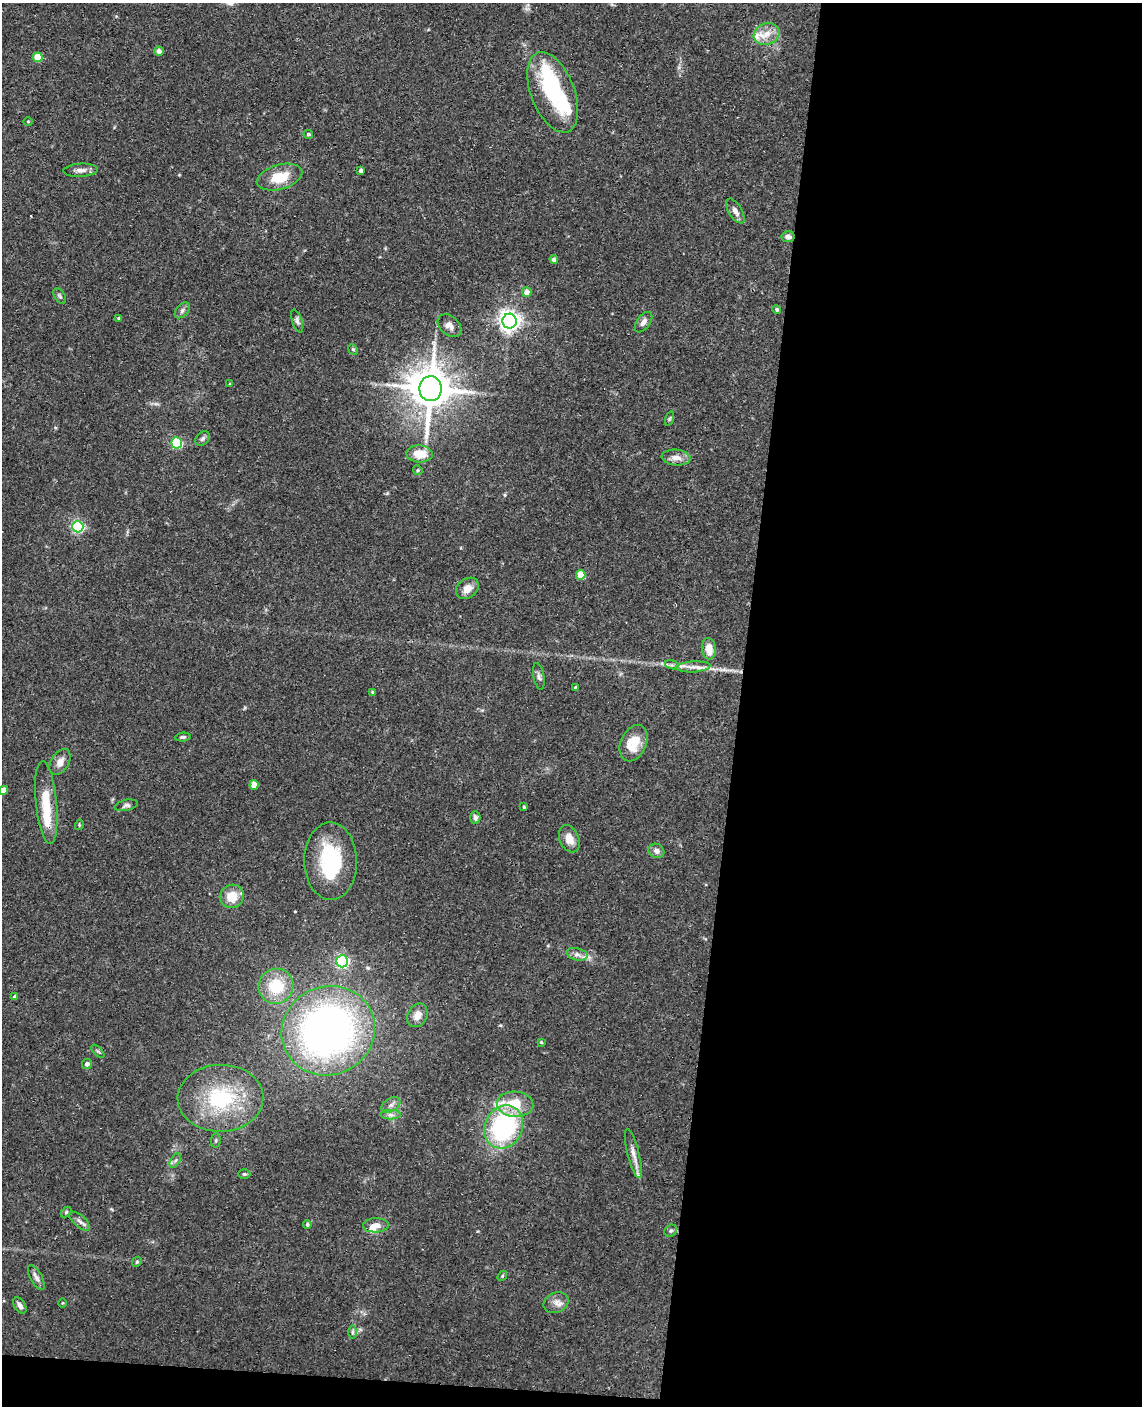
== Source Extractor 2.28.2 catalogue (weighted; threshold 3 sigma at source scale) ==
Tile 12 of 4 x 3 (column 4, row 3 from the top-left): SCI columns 3429-4568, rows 165-1568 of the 4579 x 4650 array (HDU 1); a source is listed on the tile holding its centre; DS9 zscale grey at full resolution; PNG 1144 x 1408 px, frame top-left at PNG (2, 3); each listed source drawn as its Kron ellipse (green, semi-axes under 4 px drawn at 4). Shown black and unused: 37% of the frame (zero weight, under 3 of 4 exposures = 6% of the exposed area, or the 3 px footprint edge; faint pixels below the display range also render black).
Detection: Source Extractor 2.28.2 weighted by HDU 2 'WHT'; one run over the whole footprint, this tile lists its part. Background 0.062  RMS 0.0055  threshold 0.0245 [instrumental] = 3 sigma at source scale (4.5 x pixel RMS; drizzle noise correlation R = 1.50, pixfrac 1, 0.05/0.05 arcsec/px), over >= 5 px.
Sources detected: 91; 2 inside a brighter object's white glare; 1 cosmic-ray / hot-pixel residue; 1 long thin detection or spike segment (spike, bleed or trail) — neither listed nor drawn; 4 inside a brighter listed object's ellipse — not listed separately; the other 83 listed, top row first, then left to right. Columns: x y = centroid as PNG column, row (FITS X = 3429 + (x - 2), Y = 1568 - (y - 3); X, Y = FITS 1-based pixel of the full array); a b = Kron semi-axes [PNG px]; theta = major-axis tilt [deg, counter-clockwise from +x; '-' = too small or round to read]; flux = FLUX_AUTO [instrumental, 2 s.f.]
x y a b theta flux
767 34 13 11 22 6.5
159 51 4 4 - 2.8
38 57 5 4 - 15
553 92 42 21 -69 39
28 121 5 3 - 0.5
308 134 5 4 - 0.88
80 170 17 6 3 3.1
361 170 4 4 - 1.9
280 177 23 12 16 14
735 211 14 6 -59 3.2
788 237 6 5 - 2.6
554 259 4 4 - 1.9
527 292 5 4 - 4.5
60 296 8 5 -59 1.2
777 309 4 4 - 0.77
182 310 9 6 47 1.6
118 318 4 3 - 0.53
297 321 12 5 -72 1.5
509 321 7 7 - 320
644 322 12 6 53 2.6
449 326 13 9 -41 3.7
353 349 5 4 - 0.86
230 384 3 3 - 0.51
430 389 12 11 - 2000
669 418 7 3 71 0.72
203 439 8 6 45 1.5
177 443 5 5 - 54
419 454 13 8 -2 9.8
676 457 14 8 -5 4.6
418 470 5 4 - 0.69
78 527 6 5 - 93
581 575 5 4 - 14
467 588 12 9 37 4.8
709 649 11 7 -84 6.4
672 665 7 4 -17 1.2
693 667 17 5 4 3.9
539 676 14 5 -80 1.8
575 687 3 3 - 1.1
373 692 4 3 - 0.57
183 737 8 4 5 1.2
634 743 19 13 66 13
60 762 14 9 59 4.3
254 785 4 4 - 6.3
3 790 4 4 - 4.7
46 802 41 10 -84 18
126 805 12 5 12 1.5
524 807 3 3 - 0.71
475 817 6 5 - 1.7
79 825 5 3 - 0.57
569 839 14 9 -67 6.2
656 851 8 7 - 2.4
331 861 39 26 -89 42
232 896 12 11 - 11
577 954 10 6 -14 2.5
342 961 6 6 - 98
276 986 18 17 - 20
15 997 4 3 - 1.5
417 1015 12 9 62 5
328 1031 47 44 25 250
541 1042 3 3 - 0.71
98 1051 8 3 -44 0.81
87 1064 5 5 - 2
220 1098 43 33 1 46
515 1104 18 12 -4 17
391 1105 10 6 31 2.5
390 1115 10 4 0 1.9
504 1127 22 19 63 79
216 1140 7 5 83 0.98
633 1153 25 6 -76 4.6
175 1161 8 4 58 1.4
244 1174 6 5 - 0.88
66 1212 6 4 46 0.73
80 1221 13 6 -41 2.3
307 1224 4 4 - 1.1
376 1225 13 7 2 4.4
671 1231 7 5 40 1.1
137 1262 5 4 - 0.7
502 1276 6 4 48 0.71
36 1277 14 6 -62 2.4
63 1303 5 3 - 0.46
556 1303 13 10 24 3.8
20 1305 9 5 -57 2.1
353 1332 7 4 -90 1.1
Overlapping masked pixels (flux is a lower limit): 3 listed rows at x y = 788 237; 430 389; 46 802
Isophote crosses this tile's border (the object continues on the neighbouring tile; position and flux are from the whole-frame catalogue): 1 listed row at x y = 3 790